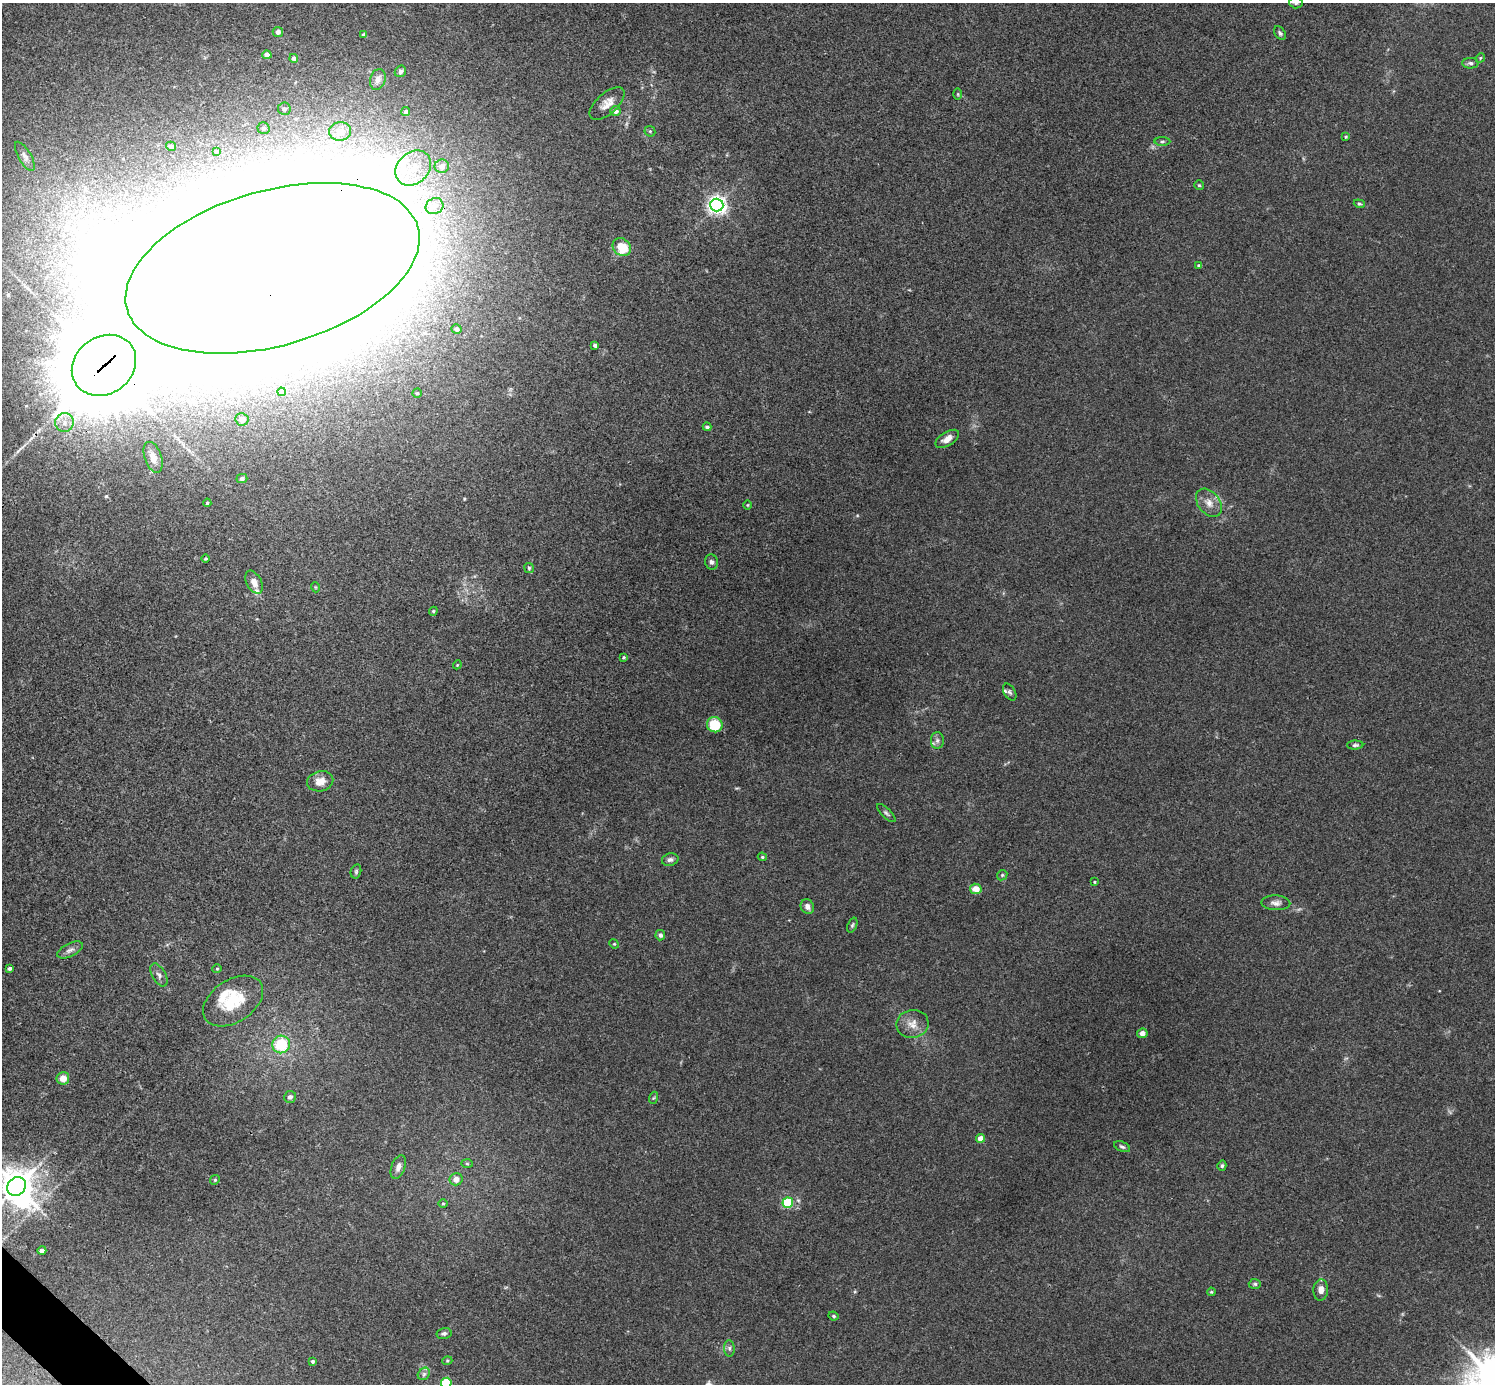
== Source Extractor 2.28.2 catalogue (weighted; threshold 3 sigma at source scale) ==
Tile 7 of 4 x 4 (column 3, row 2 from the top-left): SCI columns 2991-4483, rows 2921-4302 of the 5984 x 5984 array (HDU 1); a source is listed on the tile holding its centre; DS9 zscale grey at full resolution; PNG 1497 x 1386 px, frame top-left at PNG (2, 3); each listed source drawn as its Kron ellipse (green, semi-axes under 4 px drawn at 4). Shown black and unused: <1% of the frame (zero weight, under 3 of 4 exposures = <1% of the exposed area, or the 3 px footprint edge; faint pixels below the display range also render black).
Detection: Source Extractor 2.28.2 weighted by HDU 2 'WHT'; one run over the whole footprint, this tile lists its part. Background 0.0342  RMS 0.0047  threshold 0.0212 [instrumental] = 3 sigma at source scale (4.5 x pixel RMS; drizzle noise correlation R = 1.50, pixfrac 1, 0.05/0.05 arcsec/px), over >= 5 px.
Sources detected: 110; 4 inside a brighter object's white glare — neither listed nor drawn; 3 inside a brighter listed object's ellipse — not listed separately; the other 103 listed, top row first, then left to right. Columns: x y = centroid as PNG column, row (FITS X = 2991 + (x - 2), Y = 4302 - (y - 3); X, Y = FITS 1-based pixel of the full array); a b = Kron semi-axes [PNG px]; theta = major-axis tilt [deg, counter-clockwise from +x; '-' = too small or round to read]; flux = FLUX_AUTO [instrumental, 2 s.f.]
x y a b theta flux
1296 2 6 6 - 0.95
278 32 5 5 - 1.9
1280 33 7 5 -55 0.99
364 34 4 4 - 0.85
267 55 4 4 - 3.7
294 58 4 4 - 0.9
1480 58 5 4 - 0.52
1470 63 8 5 0 1.2
400 71 6 5 - 1
378 79 10 7 74 2.3
958 94 5 3 - 0.46
607 104 21 10 41 4.8
284 109 6 6 - 1.3
406 111 4 4 - 0.9
615 111 5 5 - 2.8
263 128 6 6 - 1
340 131 11 9 2 3.4
650 131 6 5 - 0.71
1346 137 3 3 - 0.58
1162 141 8 4 1 0.81
171 146 5 4 - 1.5
216 152 4 3 - 0.66
25 156 16 6 -60 2.4
442 166 7 6 - 3.2
413 168 19 15 44 11
1199 185 5 5 - 0.67
1359 204 6 4 -19 0.65
717 205 6 6 - 220
434 206 9 8 - 2.5
622 247 10 8 -41 11
1198 265 4 4 - 0.66
272 268 151 77 16 11000
457 329 5 4 - 1.3
595 345 4 4 - 1.3
104 365 34 28 36 6300
282 392 4 4 - 0.87
417 393 4 4 - 0.59
242 419 6 6 - 3.3
64 423 9 9 - 3.7
707 427 4 3 - 0.83
947 439 13 7 32 3.4
153 457 16 8 -71 3.8
242 479 5 4 - 1.2
207 503 4 3 - 0.61
1209 503 16 11 -51 4.5
748 505 5 3 - 0.4
205 559 4 4 - 0.56
711 562 8 6 -73 1.2
529 568 5 5 - 0.65
254 582 12 7 -62 3
315 587 5 3 - 0.4
433 611 4 4 - 0.58
624 657 4 3 - 0.52
457 665 4 3 - 0.4
1010 692 9 5 -59 1.1
715 725 8 7 - 15
937 740 8 6 89 1.7
1355 745 8 4 2 1
320 781 13 10 13 4.7
886 813 12 4 -45 1.2
762 857 5 4 - 0.58
670 860 8 6 13 1.4
356 871 7 5 76 0.79
1002 875 5 4 - 0.59
1094 882 3 3 - 0.38
976 889 6 5 - 5.3
1276 903 14 7 -2 2.3
807 907 7 6 - 2.1
852 925 8 4 69 0.86
660 935 5 5 - 1.3
614 944 5 4 - 0.5
70 950 14 6 26 2
10 968 4 3 - 1.2
217 969 4 4 - 0.46
159 975 12 6 -61 2
233 1001 33 21 33 20
912 1024 16 14 11 5.1
1142 1033 5 4 - 2.7
281 1044 9 8 - 18
63 1078 6 6 - 4.2
290 1097 6 6 - 1.5
653 1098 6 4 70 0.63
981 1138 4 4 - 5.1
1122 1147 8 5 -23 1.1
467 1164 6 4 -2 0.62
1222 1166 5 4 - 0.82
398 1167 12 7 69 2.4
456 1179 6 6 - 2.9
215 1180 5 4 - 0.6
16 1186 10 8 43 830
788 1203 5 5 - 37
443 1204 5 3 - 0.42
42 1251 4 4 - 1.5
1255 1284 6 5 - 0.78
1321 1290 10 7 86 2.7
1211 1292 4 3 - 0.49
833 1316 5 3 - 0.7
444 1333 7 5 12 1.2
729 1348 8 5 -85 1.2
312 1361 4 4 - 0.81
447 1361 5 3 - 0.52
424 1374 7 5 47 1.2
446 1383 5 5 - 29
Overlapping masked pixels (flux is a lower limit): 2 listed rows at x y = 272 268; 104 365
Isophote crosses this tile's border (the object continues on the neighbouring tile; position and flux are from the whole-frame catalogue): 3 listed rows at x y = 1296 2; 16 1186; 446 1383